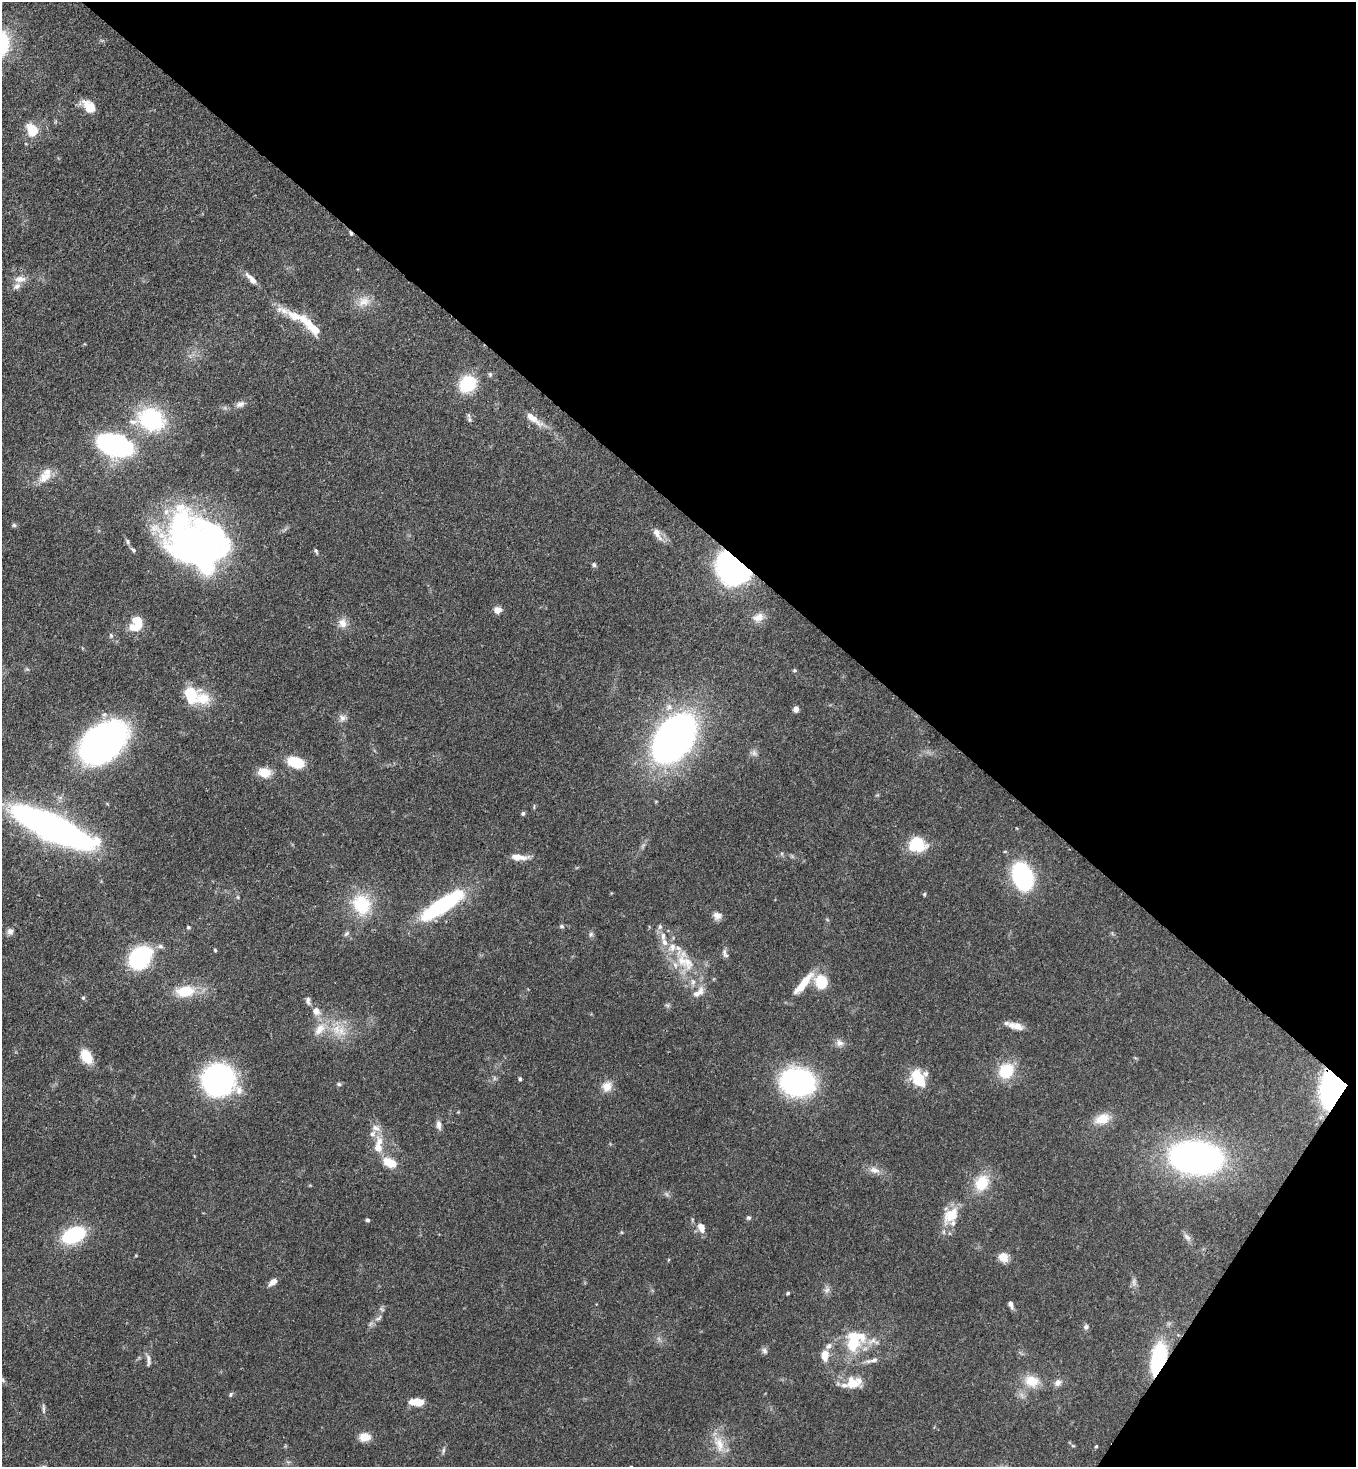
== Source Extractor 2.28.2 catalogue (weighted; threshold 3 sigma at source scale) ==
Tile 8 of 4 x 4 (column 4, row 2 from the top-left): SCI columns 4286-5639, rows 2990-4454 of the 6002 x 5980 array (HDU 1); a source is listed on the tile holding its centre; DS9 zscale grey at full resolution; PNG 1358 x 1469 px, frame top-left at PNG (2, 2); no overlay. Shown black and unused: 37% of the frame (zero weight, under 3 of 4 exposures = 7% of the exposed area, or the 3 px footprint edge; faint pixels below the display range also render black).
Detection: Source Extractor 2.28.2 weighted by HDU 2 'WHT'; one run over the whole footprint, this tile lists its part. Background 0.107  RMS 0.0041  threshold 0.0184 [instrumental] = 3 sigma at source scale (4.5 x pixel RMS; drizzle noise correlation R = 1.50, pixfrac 1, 0.05/0.05 arcsec/px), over >= 5 px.
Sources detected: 150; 2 too faint to see at this stretch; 2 inside a brighter object's white glare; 1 cosmic-ray / hot-pixel residue — not listed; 26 inside a brighter listed object's ellipse — not listed separately; the other 119 listed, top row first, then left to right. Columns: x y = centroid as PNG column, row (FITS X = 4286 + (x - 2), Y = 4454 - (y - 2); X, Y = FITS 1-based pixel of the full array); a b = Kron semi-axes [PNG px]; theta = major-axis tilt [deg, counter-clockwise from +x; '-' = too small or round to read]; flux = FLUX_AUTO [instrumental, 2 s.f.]
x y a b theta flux
89 107 16 11 -54 6.8
32 130 13 10 -65 8.9
20 279 16 9 4 3.2
251 279 19 6 -45 3.5
364 301 18 13 17 5.3
283 310 24 9 -18 4.4
313 328 26 11 -43 8
467 384 15 13 46 21
240 404 12 7 21 1.9
533 418 27 8 -37 5.3
469 419 9 5 -76 1.1
151 420 29 22 -14 38
115 445 21 12 -18 120
46 476 21 13 29 6.1
14 525 6 5 - 0.69
656 533 16 9 -67 3
193 541 74 37 11 100
316 551 7 4 -68 0.72
594 565 7 5 -60 0.78
732 568 25 20 -47 110
498 610 8 7 - 3.2
758 617 16 11 16 3.8
138 621 13 9 -65 7.9
342 623 13 11 -62 3.5
111 635 7 5 -89 0.8
794 670 5 4 - 0.49
191 695 21 15 -86 12
796 709 5 5 - 2
342 718 10 9 - 2
674 738 39 25 54 220
102 743 33 22 40 200
754 753 9 7 -44 1.5
295 762 15 9 -17 16
264 772 15 11 -7 6.3
523 813 5 4 - 0.84
52 827 51 14 -25 330
97 841 6 6 - 7.7
917 844 14 12 -10 20
643 846 9 3 45 0.87
522 858 19 8 3 3.4
1022 876 21 14 -69 59
924 894 5 5 - 0.51
238 897 5 5 - 0.54
361 904 29 24 -70 19
442 905 43 12 34 54
717 916 11 9 -18 2.3
561 926 7 5 -31 0.8
188 927 5 5 - 0.69
660 927 7 5 88 1.1
10 931 9 8 - 1.6
347 934 9 5 41 0.89
591 934 7 6 - 0.95
664 942 13 7 -65 3.2
160 946 9 6 0 1.4
215 950 4 3 - 0.43
724 952 9 6 83 1.1
139 958 14 10 43 79
688 962 34 14 -70 11
821 982 13 12 - 12
803 983 34 8 50 9.2
185 991 24 14 6 12
697 994 11 9 12 2.4
83 998 5 4 - 0.54
308 1001 11 6 -90 1.3
667 1005 7 4 -18 0.7
316 1011 11 9 -72 3.1
1017 1026 17 9 -22 3.8
320 1029 20 11 50 6.2
336 1029 16 12 86 6.9
839 1043 12 9 -10 2.2
87 1057 14 9 -59 10
1006 1071 16 14 43 15
520 1079 4 4 - 0.77
919 1079 21 13 -58 12
218 1080 24 24 - 110
797 1082 26 20 -7 92
339 1084 6 5 - 0.73
607 1086 14 13 - 4.3
1333 1089 23 17 78 110
1102 1119 20 13 17 7.1
439 1125 13 6 -81 1.9
379 1141 14 10 -78 4.6
1196 1158 45 27 -6 170
389 1162 13 8 -28 9.3
874 1170 16 9 -16 3.2
982 1183 21 16 61 12
951 1215 27 17 50 10
748 1218 6 5 - 0.8
368 1220 5 4 - 0.8
701 1227 11 8 -65 3.3
74 1235 20 12 24 34
1187 1237 13 7 -42 1.7
1003 1257 9 8 - 5.9
273 1282 10 6 38 2.5
1134 1282 14 4 87 1.4
827 1290 10 7 59 1.6
788 1293 4 4 - 0.53
1011 1304 8 5 -69 1.7
378 1318 12 5 33 1.6
1086 1327 8 6 75 1.1
872 1341 17 7 31 3.6
853 1343 29 19 -89 17
764 1351 9 7 -58 1.3
825 1355 11 8 85 5.2
1158 1359 28 12 77 41
148 1360 19 5 -84 1.8
874 1360 11 6 18 1.7
3 1380 7 4 -72 0.79
1032 1381 21 16 -17 8.1
853 1383 21 16 -13 8.2
1058 1383 11 9 41 2.1
231 1394 6 5 - 0.71
418 1402 15 7 -2 6.8
43 1409 15 3 -84 1.2
365 1437 13 9 4 5
719 1444 27 13 -68 7.8
1073 1446 6 4 -18 0.54
1096 1446 4 3 - 0.49
443 1451 10 4 81 0.89
Overlapping masked pixels (flux is a lower limit): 4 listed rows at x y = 732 568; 442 905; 1333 1089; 1158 1359